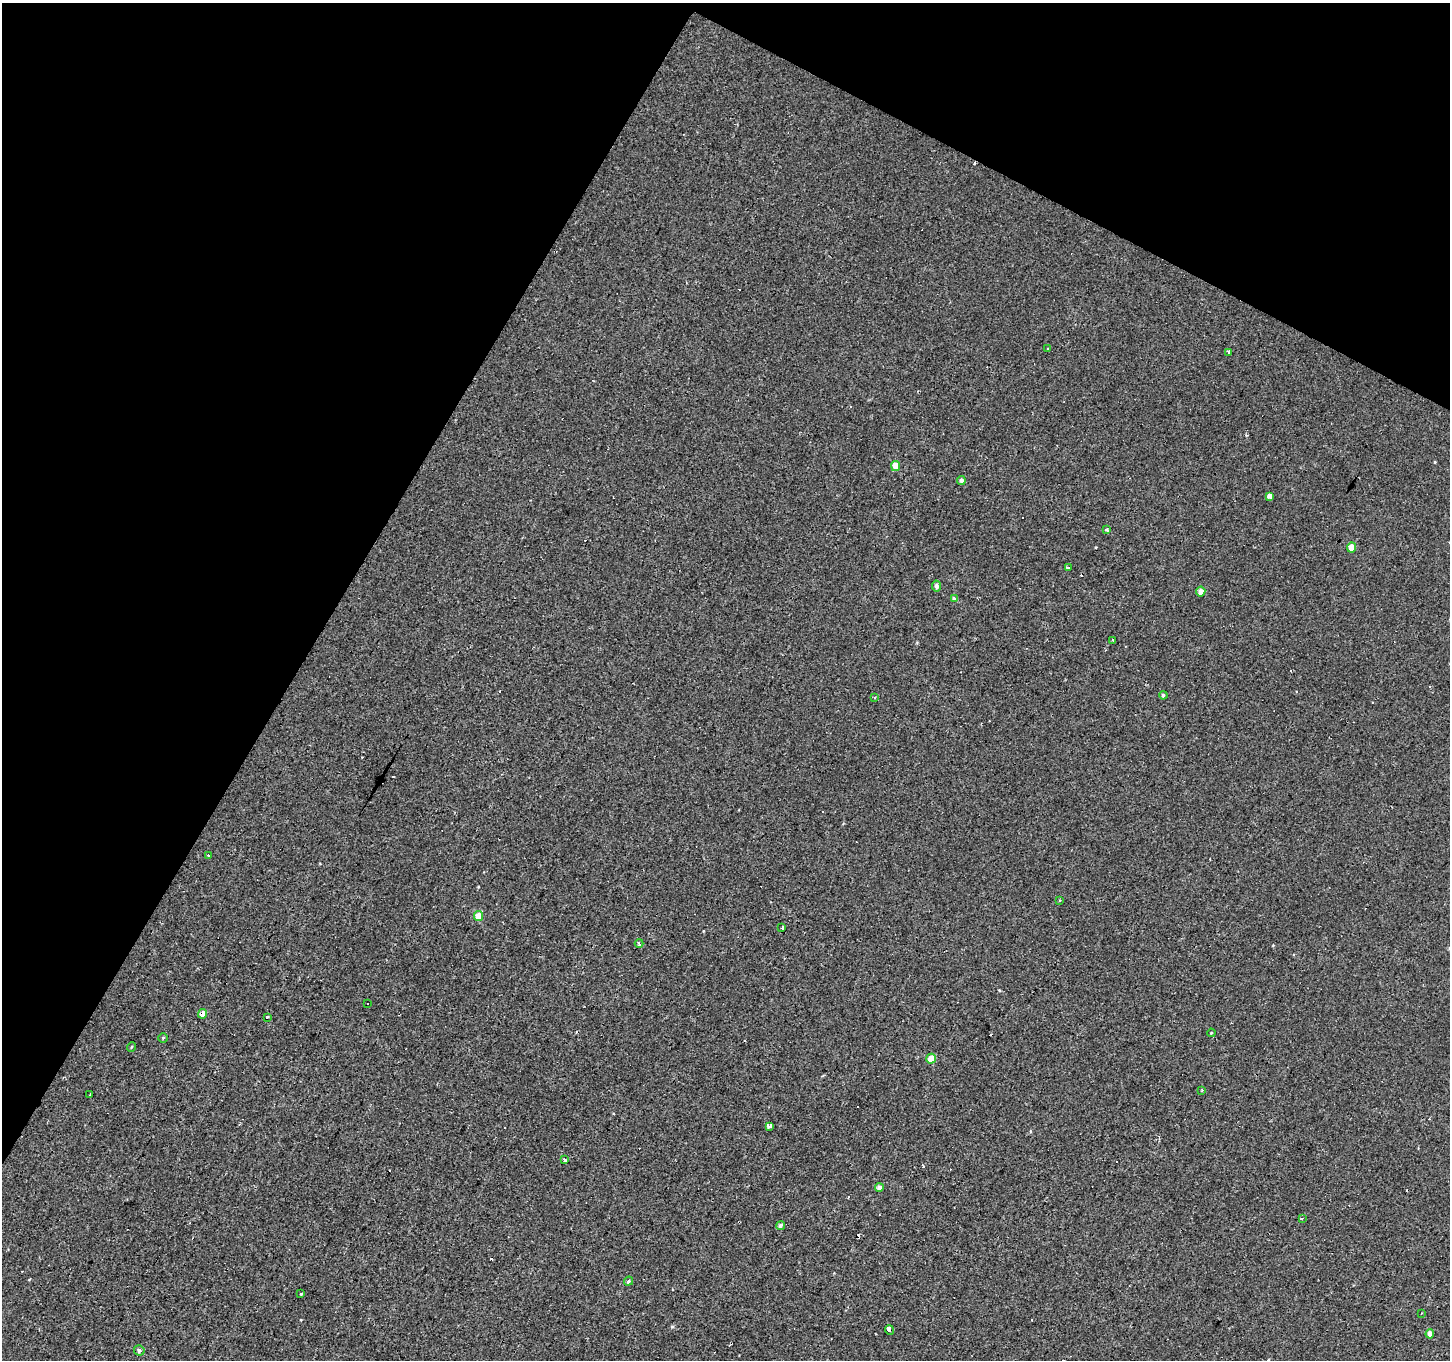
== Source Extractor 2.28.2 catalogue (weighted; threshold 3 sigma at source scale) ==
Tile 2 of 4 x 4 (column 2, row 1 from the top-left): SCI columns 1450-2897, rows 4335-5692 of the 5794 x 5883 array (HDU 1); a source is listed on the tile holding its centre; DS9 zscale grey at full resolution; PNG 1452 x 1362 px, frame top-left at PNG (2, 3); each listed source drawn as its Kron ellipse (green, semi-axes under 4 px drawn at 4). Shown black and unused: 29% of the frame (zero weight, under 2 of 3 exposures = <1% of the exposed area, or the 3 px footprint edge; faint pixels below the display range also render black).
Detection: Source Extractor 2.28.2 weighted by HDU 2 'WHT'; one run over the whole footprint, this tile lists its part. Background -8.71e-05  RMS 0.0051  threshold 0.023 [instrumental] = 3 sigma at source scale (4.5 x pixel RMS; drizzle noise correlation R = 1.50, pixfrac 1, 0.0396/0.0396 arcsec/px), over >= 5 px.
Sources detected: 65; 26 cosmic-ray / hot-pixel residue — neither listed nor drawn; the other 39 listed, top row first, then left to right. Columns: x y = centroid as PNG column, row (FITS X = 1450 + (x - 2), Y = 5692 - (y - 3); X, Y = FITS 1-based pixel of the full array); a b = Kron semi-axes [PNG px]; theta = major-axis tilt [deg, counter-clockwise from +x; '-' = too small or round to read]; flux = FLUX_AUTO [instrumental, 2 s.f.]
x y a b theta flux
1047 349 3 2 - 0.4
1229 353 3 3 - 3.9
895 466 5 4 - 5.3
961 481 4 4 - 1.6
1269 496 4 3 - 17
1107 530 3 3 - 1.3
1352 548 5 4 - 7.4
1068 568 4 3 - 2.5
936 586 5 4 - 1.7
1201 591 5 4 - 3.8
954 598 3 3 - 4.4
1113 640 3 2 - 0.66
1163 695 4 4 - 0.82
875 698 3 2 - 0.58
209 856 3 3 - 3
1059 900 2 2 - 0.62
478 916 5 4 - 7.7
782 928 4 3 - 2.6
639 943 4 3 - 1.2
367 1004 3 3 - 0.76
202 1014 5 4 - 3.6
267 1017 3 3 - 3.5
1211 1033 4 3 - 0.45
163 1038 4 4 - 0.48
131 1047 5 3 - 0.48
931 1059 5 4 - 8
1202 1091 3 2 - 0.9
90 1095 3 2 - 0.57
769 1126 3 3 - 29
564 1159 4 3 - 2.9
879 1188 4 4 - 2.2
1302 1218 3 3 - 4.1
780 1226 4 4 - 1.2
628 1281 5 3 - 0.9
301 1294 3 3 - 1.5
1422 1313 3 2 - 0.58
889 1330 5 3 - 11
1430 1334 4 4 - 3.6
139 1350 5 5 - 1.1
Overlapping masked pixels (flux is a lower limit): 1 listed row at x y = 202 1014